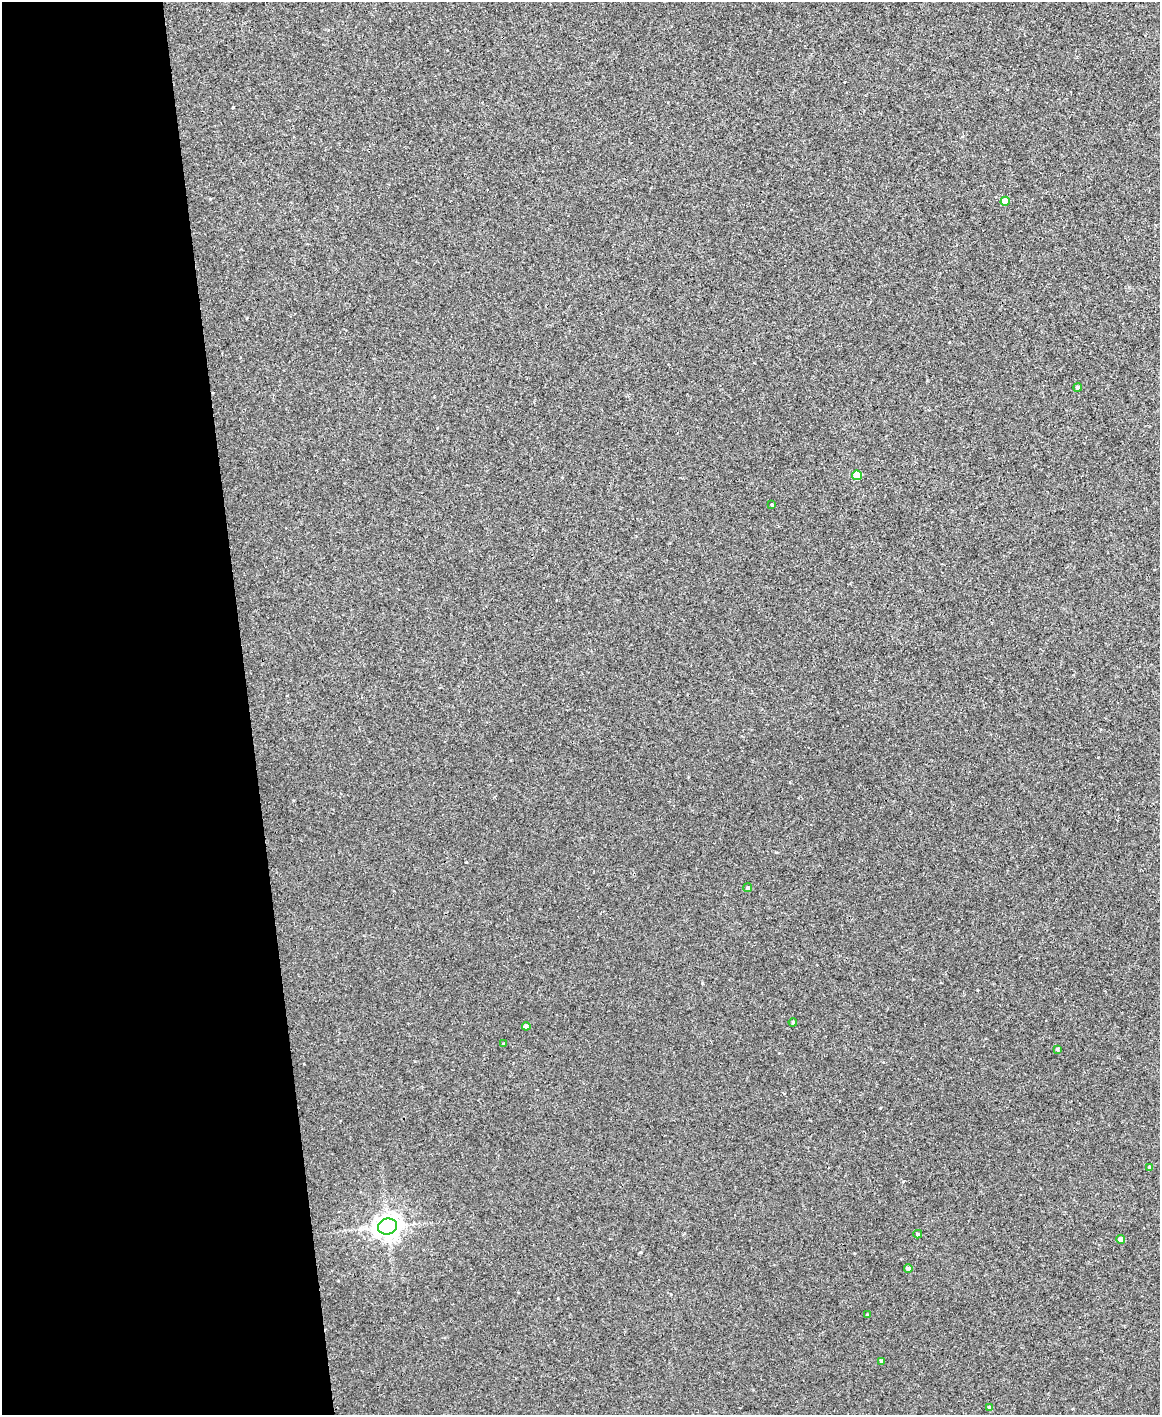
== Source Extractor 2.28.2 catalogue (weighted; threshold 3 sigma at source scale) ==
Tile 5 of 4 x 3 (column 1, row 2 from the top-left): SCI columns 1-1158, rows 1548-2960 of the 4630 x 4614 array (HDU 1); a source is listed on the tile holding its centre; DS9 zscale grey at full resolution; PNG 1162 x 1417 px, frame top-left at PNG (2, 2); each listed source drawn as its Kron ellipse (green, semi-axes under 4 px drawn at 4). Shown black and unused: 21% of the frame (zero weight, under 3 of 4 exposures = <1% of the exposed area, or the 3 px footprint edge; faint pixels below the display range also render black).
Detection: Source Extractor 2.28.2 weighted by HDU 2 'WHT'; one run over the whole footprint, this tile lists its part. Background 0.00112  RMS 0.0035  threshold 0.0157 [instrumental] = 3 sigma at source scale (4.5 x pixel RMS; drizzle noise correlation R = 1.50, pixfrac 1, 0.05/0.05 arcsec/px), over >= 5 px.
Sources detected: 17; all 17 listed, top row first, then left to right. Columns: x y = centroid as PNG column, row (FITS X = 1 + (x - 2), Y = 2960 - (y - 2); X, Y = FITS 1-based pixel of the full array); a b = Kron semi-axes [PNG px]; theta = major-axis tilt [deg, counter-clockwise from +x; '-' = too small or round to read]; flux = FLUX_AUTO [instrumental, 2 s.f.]
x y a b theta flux
1005 201 4 4 - 4
1078 388 4 4 - 1
857 475 5 4 - 7.7
772 505 4 3 - 0.41
748 888 4 4 - 0.77
793 1022 4 3 - 0.39
526 1026 4 4 - 0.77
504 1044 4 3 - 0.37
1057 1049 3 3 - 0.49
1149 1167 3 3 - 0.42
387 1226 9 7 17 330
918 1234 4 3 - 0.55
1120 1239 4 4 - 2.4
908 1269 4 4 - 1.2
867 1315 3 3 - 0.31
881 1361 3 3 - 0.62
990 1408 4 4 - 0.95